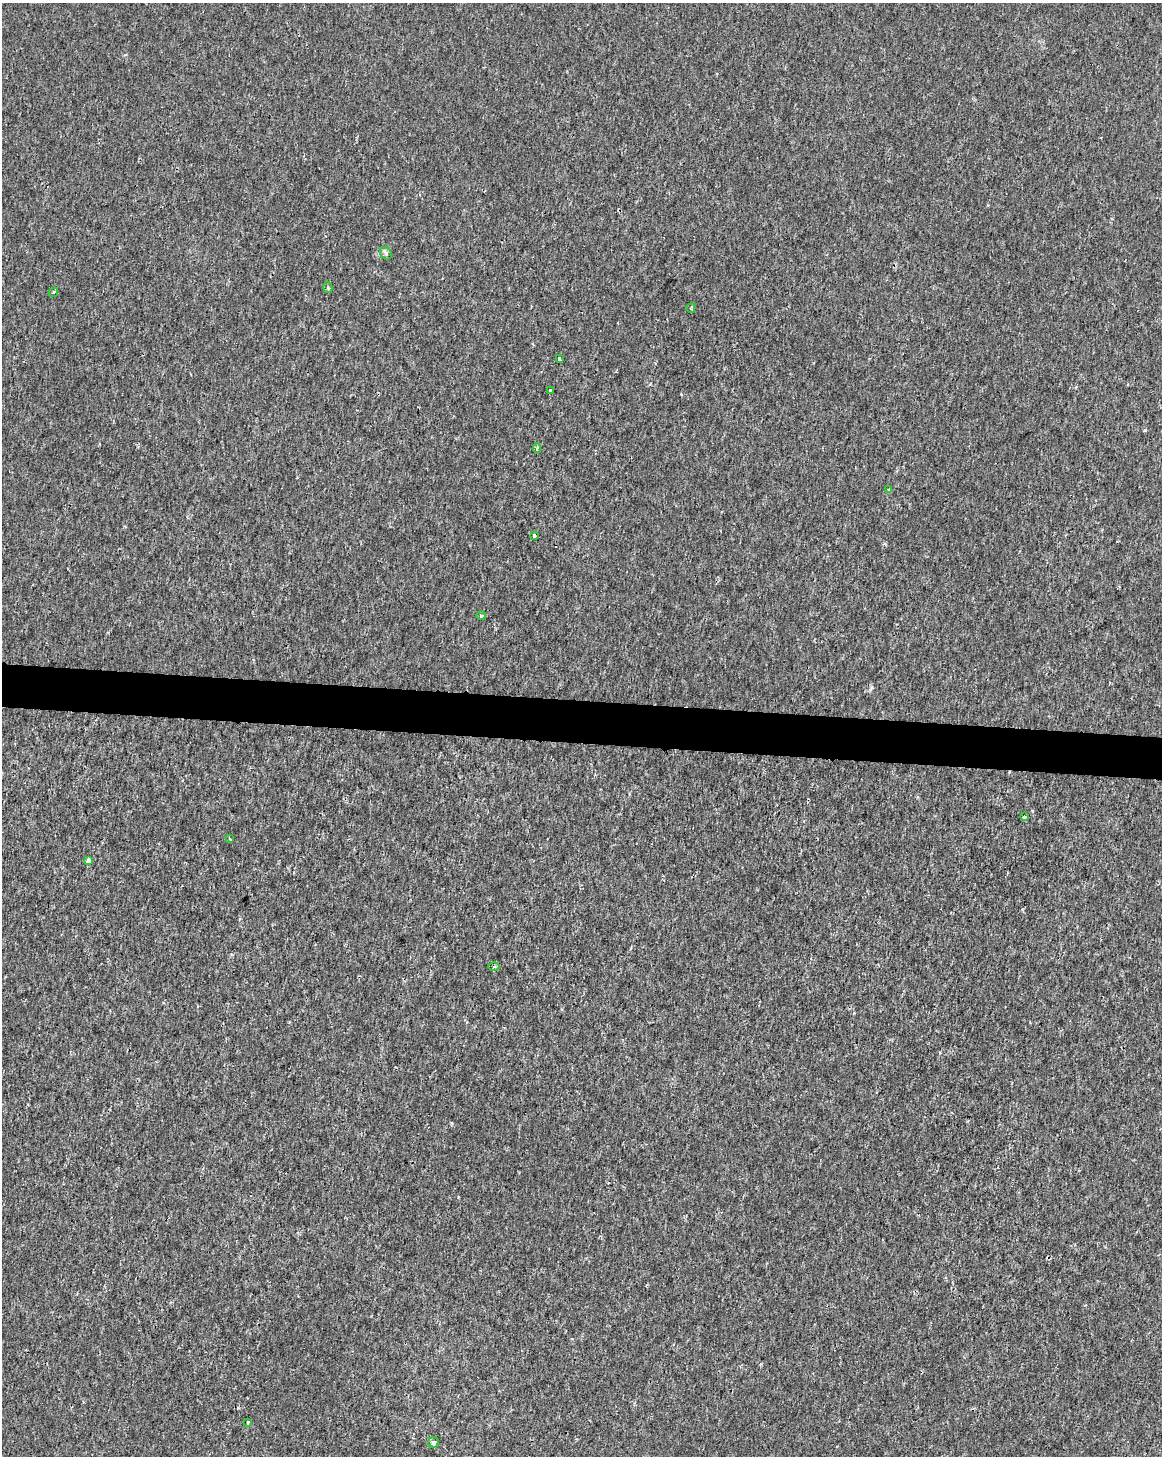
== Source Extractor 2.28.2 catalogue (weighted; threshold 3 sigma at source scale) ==
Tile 6 of 4 x 3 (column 2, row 2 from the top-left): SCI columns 1167-2326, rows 1738-3191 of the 4645 x 4872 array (HDU 1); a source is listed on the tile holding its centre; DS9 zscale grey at full resolution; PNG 1164 x 1458 px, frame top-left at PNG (2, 3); each listed source drawn as its Kron ellipse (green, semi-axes under 4 px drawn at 4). Shown black and unused: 3% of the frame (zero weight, under 2 of 3 exposures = <1% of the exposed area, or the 3 px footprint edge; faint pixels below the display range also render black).
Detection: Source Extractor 2.28.2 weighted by HDU 2 'WHT'; one run over the whole footprint, this tile lists its part. Background 1.15e-04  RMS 0.002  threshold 0.00912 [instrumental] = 3 sigma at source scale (4.5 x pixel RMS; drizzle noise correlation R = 1.50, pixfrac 1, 0.0396/0.0396 arcsec/px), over >= 5 px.
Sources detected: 16; all 16 listed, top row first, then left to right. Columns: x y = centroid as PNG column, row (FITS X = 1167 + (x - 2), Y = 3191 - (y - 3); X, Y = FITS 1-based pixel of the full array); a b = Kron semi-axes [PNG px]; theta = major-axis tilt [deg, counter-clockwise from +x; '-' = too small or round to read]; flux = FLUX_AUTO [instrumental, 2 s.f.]
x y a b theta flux
386 253 7 5 -49 0.47
328 288 6 4 -77 0.36
53 292 5 3 - 0.25
691 308 5 3 - 0.23
559 359 3 3 - 0.51
551 391 3 3 - 1.3
537 448 5 4 - 0.37
889 489 4 3 - 0.5
534 536 3 3 - 0.95
481 615 5 3 - 0.24
1024 817 3 3 - 0.23
230 839 3 3 - 0.37
88 861 4 3 - 1.8
494 966 5 3 - 0.27
248 1422 4 3 - 0.44
433 1443 5 5 - 0.66
Unlisted compact peaks at least as high as the median listed source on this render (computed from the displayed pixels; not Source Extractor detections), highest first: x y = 1145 430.